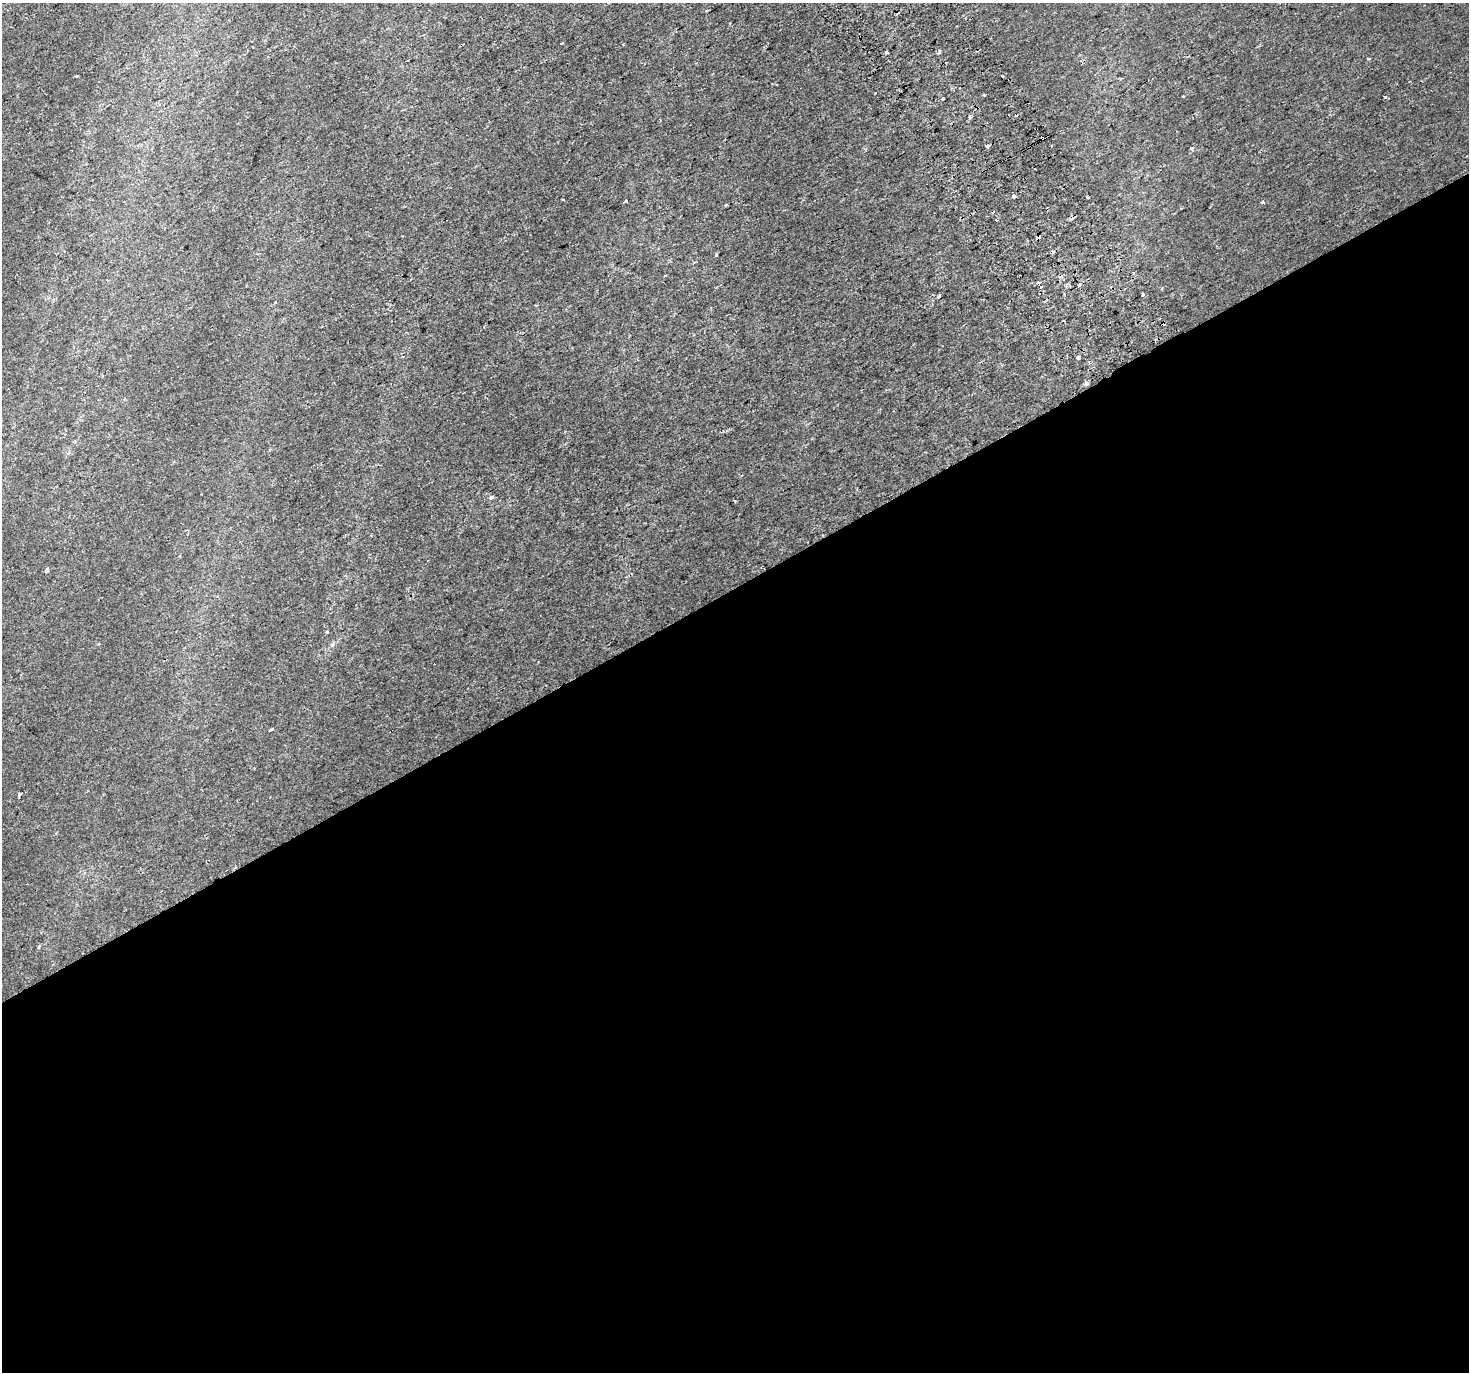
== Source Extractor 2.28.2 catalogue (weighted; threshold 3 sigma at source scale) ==
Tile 15 of 4 x 4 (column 3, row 4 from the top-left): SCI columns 2974-4440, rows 198-1567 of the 5943 x 5816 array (HDU 1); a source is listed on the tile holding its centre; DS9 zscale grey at full resolution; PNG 1471 x 1374 px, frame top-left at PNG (2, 3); no overlay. Shown black and unused: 57% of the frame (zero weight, under 2 of 3 exposures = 2% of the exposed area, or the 3 px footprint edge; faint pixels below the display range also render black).
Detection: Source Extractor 2.28.2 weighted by HDU 2 'WHT'; one run over the whole footprint, this tile lists its part. Background 8.95e-04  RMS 0.0029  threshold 0.013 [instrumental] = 3 sigma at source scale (4.5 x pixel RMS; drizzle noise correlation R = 1.50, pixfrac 1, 0.0396/0.0396 arcsec/px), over >= 5 px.
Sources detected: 44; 12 cosmic-ray / hot-pixel residue — not listed; the other 32 listed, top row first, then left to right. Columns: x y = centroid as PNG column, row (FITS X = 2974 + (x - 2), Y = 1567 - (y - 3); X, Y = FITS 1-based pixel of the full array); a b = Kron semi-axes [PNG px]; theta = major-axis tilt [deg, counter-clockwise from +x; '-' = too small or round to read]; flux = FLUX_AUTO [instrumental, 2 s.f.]
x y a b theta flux
561 43 3 3 - 0.69
887 52 3 3 - 0.6
1369 59 3 3 - 0.31
76 76 3 3 - 0.22
875 93 2 2 - 0.24
1183 96 3 3 - 0.26
1385 97 4 4 - 0.44
942 99 4 3 - 1.2
970 118 3 3 - 1.9
1042 138 4 3 - 2.1
987 146 4 3 - 1.3
1192 149 4 4 - 0.67
1014 196 3 3 - 6.5
1088 197 3 2 - 0.47
563 199 3 2 - 0.27
626 201 4 2 - 0.26
1262 202 3 3 - 0.67
996 220 3 3 - 0.93
1038 237 4 3 - 2
716 255 4 3 - 0.31
1079 285 4 3 - 1.4
1041 287 3 3 - 1.7
1142 295 3 3 - 1.3
939 296 4 3 - 0.83
1078 357 3 3 - 5.9
102 375 3 3 - 0.3
1085 383 3 3 - 3.9
491 498 6 4 33 0.63
734 501 4 2 - 0.27
47 571 4 4 - 11
327 631 3 3 - 1
271 729 4 3 - 1.3
Overlapping masked pixels (flux is a lower limit): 2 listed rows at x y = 1042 138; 1038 237
Unlisted compact peaks at least as high as the median listed source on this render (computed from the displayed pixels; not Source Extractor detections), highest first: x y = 19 794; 939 52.